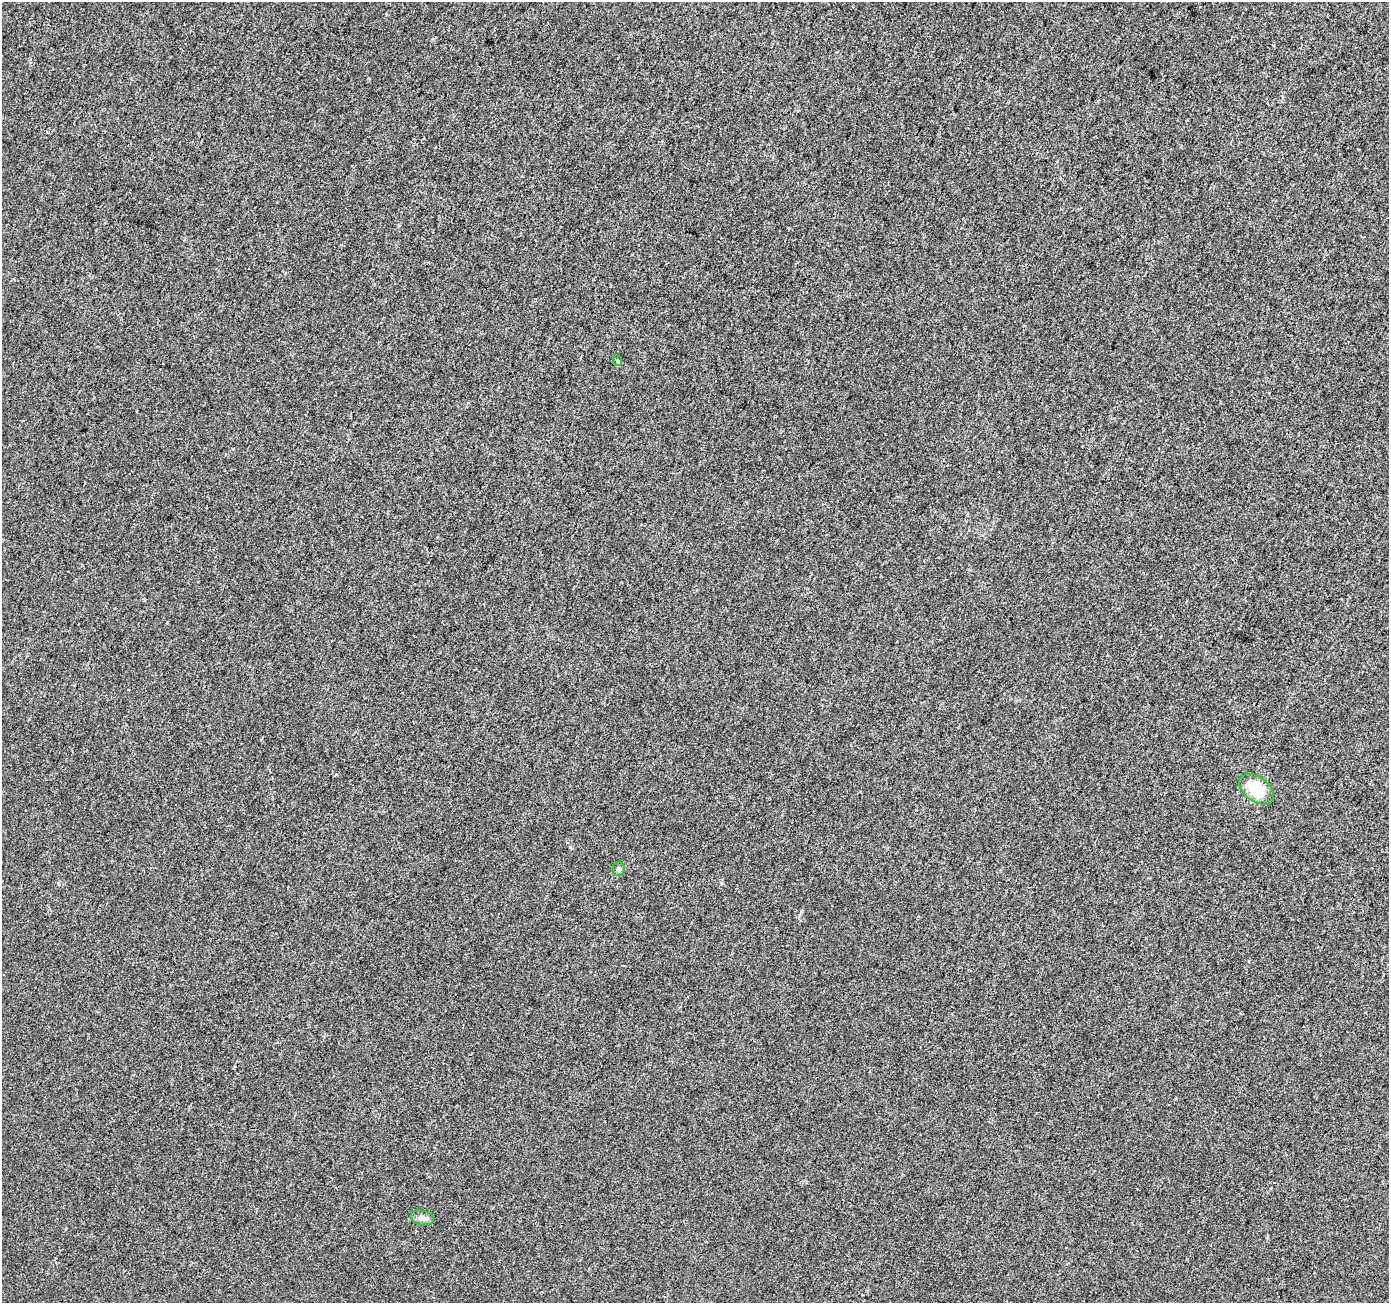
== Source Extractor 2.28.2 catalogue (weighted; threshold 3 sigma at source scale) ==
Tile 10 of 4 x 4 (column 2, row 3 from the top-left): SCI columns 1395-2781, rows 1513-2813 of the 5565 x 5694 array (HDU 1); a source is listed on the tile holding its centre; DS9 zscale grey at full resolution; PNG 1391 x 1305 px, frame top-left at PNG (2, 2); each listed source drawn as its Kron ellipse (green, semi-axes under 4 px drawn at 4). Shown black and unused: <1% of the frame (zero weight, under 3 of 4 exposures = <1% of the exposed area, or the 3 px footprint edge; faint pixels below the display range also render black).
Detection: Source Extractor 2.28.2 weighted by HDU 2 'WHT'; one run over the whole footprint, this tile lists its part. Background 0.00203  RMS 0.0032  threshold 0.0146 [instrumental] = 3 sigma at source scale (4.5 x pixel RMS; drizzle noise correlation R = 1.50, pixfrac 1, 0.0396/0.0396 arcsec/px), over >= 5 px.
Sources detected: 4; all 4 listed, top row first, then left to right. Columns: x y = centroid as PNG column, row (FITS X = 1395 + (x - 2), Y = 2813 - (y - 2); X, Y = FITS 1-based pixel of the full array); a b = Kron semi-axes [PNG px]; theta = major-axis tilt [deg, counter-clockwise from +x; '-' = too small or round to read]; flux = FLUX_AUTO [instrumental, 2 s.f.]
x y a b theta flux
618 361 5 3 - 0.37
1257 789 20 12 -36 10
618 869 7 6 - 0.79
422 1218 12 7 -13 1.4